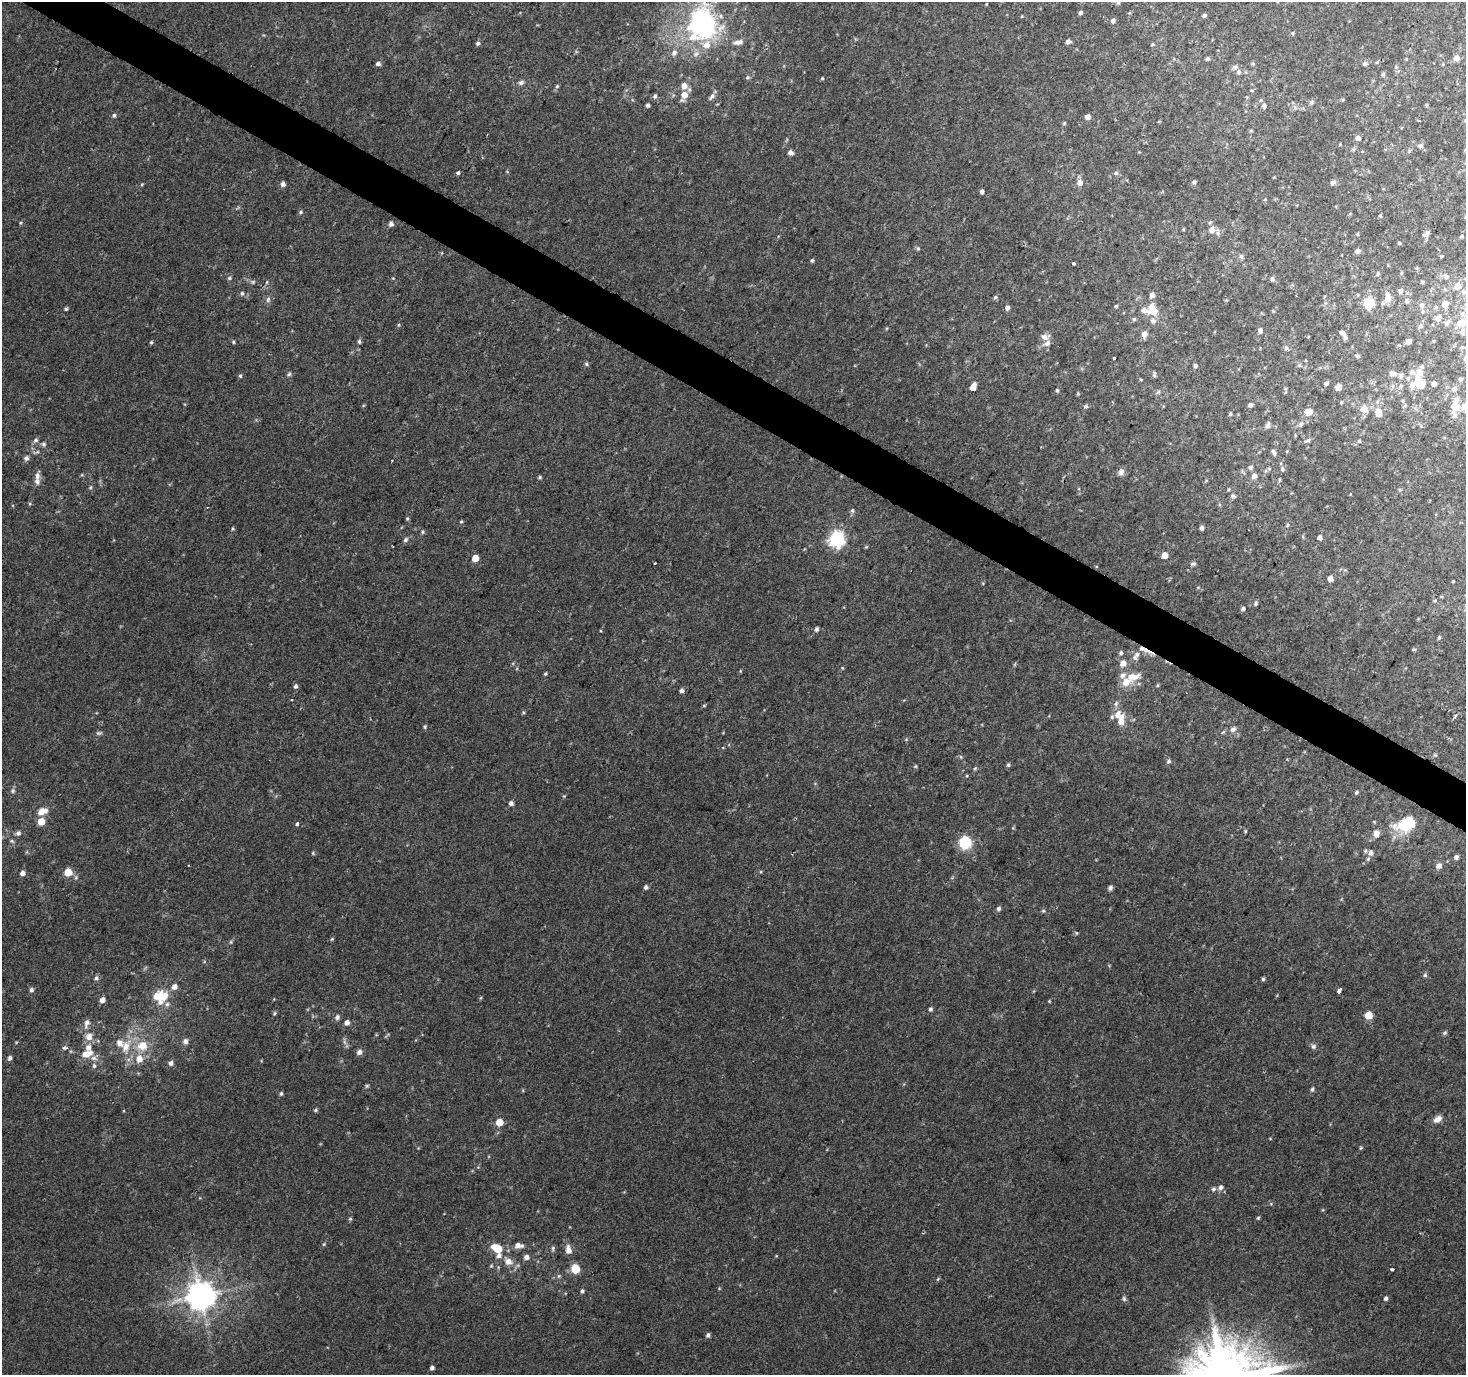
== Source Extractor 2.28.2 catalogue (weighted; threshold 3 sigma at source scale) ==
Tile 11 of 4 x 4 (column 3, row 3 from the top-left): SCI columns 2931-4394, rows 1564-2936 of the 5865 x 5939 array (HDU 1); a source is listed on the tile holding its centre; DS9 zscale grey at full resolution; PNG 1468 x 1377 px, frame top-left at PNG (2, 2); no overlay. Shown black and unused: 3% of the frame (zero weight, under 2 of 3 exposures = <1% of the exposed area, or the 3 px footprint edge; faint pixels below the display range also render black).
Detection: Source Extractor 2.28.2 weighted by HDU 2 'WHT'; one run over the whole footprint, this tile lists its part. Background 0.0226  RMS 0.0054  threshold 0.0244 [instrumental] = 3 sigma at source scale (4.5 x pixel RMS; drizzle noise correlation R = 1.50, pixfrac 1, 0.0396/0.0396 arcsec/px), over >= 5 px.
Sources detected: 307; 1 too faint to see at this stretch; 1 cosmic-ray / hot-pixel residue — not listed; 25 inside a brighter listed object's ellipse — not listed separately; the other 280 listed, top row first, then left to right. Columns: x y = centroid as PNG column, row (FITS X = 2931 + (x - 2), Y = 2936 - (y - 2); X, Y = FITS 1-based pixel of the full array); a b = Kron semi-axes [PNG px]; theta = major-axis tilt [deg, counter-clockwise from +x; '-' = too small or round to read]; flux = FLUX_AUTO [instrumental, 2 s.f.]
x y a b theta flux
1118 2 8 6 -72 1.9
1080 12 4 4 - 1.2
1204 15 5 4 - 1.3
1113 21 6 5 - 1.6
702 25 35 28 -79 94
1292 33 4 4 - 0.66
1068 41 5 4 - 1.9
738 42 13 6 10 3.4
478 43 6 5 - 1.2
1152 44 5 4 - 0.71
674 53 9 7 56 2.6
1208 58 4 4 - 1.3
1456 58 5 5 - 4.2
1377 62 5 4 - 0.66
378 63 5 5 - 1.7
1253 64 6 3 -20 0.67
1365 64 7 6 - 1.2
1443 64 4 4 - 0.46
1239 72 7 6 - 1.6
1383 74 6 5 - 0.91
747 77 6 5 - 0.98
822 78 4 4 - 0.57
521 82 8 6 23 1.7
684 85 7 7 - 4.7
557 86 5 5 - 0.8
684 95 11 7 66 6.6
655 96 6 5 - 1.3
712 96 10 6 51 2
1247 97 5 3 - 0.57
1311 102 8 5 41 1.2
648 105 4 4 - 1.1
1426 105 5 3 - 0.53
1264 106 6 5 - 1.6
114 115 6 5 - 1.2
1088 117 5 5 - 3.3
1064 123 5 4 - 0.64
1358 138 5 5 - 2.4
1340 144 4 3 - 0.44
1420 146 7 6 - 1.5
790 152 6 5 - 2.2
458 173 3 3 - 2.1
1116 173 6 5 - 1.1
1194 182 5 5 - 0.91
1333 182 8 6 19 1.6
1080 183 6 6 - 3.7
142 184 5 3 - 0.53
283 184 6 5 - 1.8
982 191 4 4 - 1.7
1265 199 4 4 - 0.55
301 212 6 4 28 0.86
1380 216 4 3 - 0.74
20 223 5 3 - 0.61
391 224 6 5 - 1.8
1212 230 7 7 - 4.3
1427 233 10 4 31 1.4
1357 234 4 4 - 0.59
1461 236 4 3 - 0.75
1399 243 4 3 - 0.68
918 248 5 5 - 0.77
1358 251 5 5 - 2.3
1442 256 4 3 - 0.48
1241 257 6 6 - 1.4
812 260 5 4 - 0.77
1073 263 3 3 - 1.6
1401 273 6 3 72 0.59
1378 274 6 4 88 0.92
1446 277 7 6 - 1.4
229 278 6 4 23 0.76
393 278 4 4 - 0.46
1272 279 5 4 - 1.3
253 282 6 5 - 0.85
267 282 5 3 - 0.57
1422 282 4 3 - 0.84
1457 286 9 8 - 4.4
1400 291 6 6 - 1.8
242 293 6 5 - 0.94
1152 295 6 5 - 2.3
1358 295 5 3 - 0.51
995 297 6 4 22 0.94
1388 298 13 8 90 5.2
268 299 8 6 86 1.5
1407 301 7 5 -79 1.1
1369 303 8 7 - 16
1445 304 7 6 - 4.8
1422 305 7 6 - 1.8
1116 306 4 3 - 0.83
1007 308 5 5 - 1.9
66 309 5 4 - 0.79
1144 310 18 8 -24 4.6
1154 311 8 8 - 6.1
1438 318 11 8 52 3.3
1134 319 5 4 - 0.85
1153 321 8 7 - 2.1
1447 322 8 6 34 1.9
1463 322 15 9 6 8.5
398 325 5 4 - 0.64
1420 326 7 5 46 1.1
1260 331 5 5 - 1.9
1462 332 9 6 86 1.9
1342 333 6 5 - 1.8
1144 334 7 6 - 3.1
1045 337 11 8 -33 2.9
359 341 6 5 - 1
1408 341 5 4 - 2.5
151 342 5 4 - 0.71
233 342 4 4 - 0.69
1286 348 6 5 - 1.4
1358 356 6 4 -17 0.97
1114 358 3 2 - 1.1
586 364 5 4 - 0.96
1195 365 5 5 - 1
1299 365 6 5 - 0.82
1419 373 12 10 59 4.7
289 374 6 5 - 1
1154 374 6 3 -89 0.97
1393 374 11 6 6 2.3
240 376 6 4 -67 0.78
1460 379 5 5 - 1.1
1326 383 5 4 - 1.3
1419 383 8 7 - 17
1434 383 4 4 - 3.2
1412 385 8 8 - 2.6
1401 386 7 6 - 1.5
973 387 7 5 61 5
1338 387 5 5 - 5
1454 389 7 7 - 2.2
1057 390 5 4 - 0.82
1078 393 6 3 73 0.58
1403 401 5 5 - 0.96
1341 402 5 3 - 0.53
1250 405 5 4 - 1.7
1086 406 5 5 - 1.2
1455 406 8 7 - 7.9
1364 409 8 7 - 6.4
1308 411 6 6 - 7.2
1379 413 11 7 -83 6.9
1230 414 5 4 - 0.9
1454 415 11 6 -66 2.5
1301 424 8 6 62 1.7
1268 425 7 6 - 1.9
36 440 7 6 - 1.6
1307 440 9 4 18 1.2
1359 441 5 5 - 0.75
44 444 7 6 - 1.2
1273 452 8 5 -62 1.4
26 458 6 6 - 1.7
1250 467 6 5 - 1.3
1282 468 7 5 -63 1.2
1269 469 5 5 - 0.76
1121 472 9 7 61 2.3
37 476 10 7 89 2.6
1254 476 7 6 - 2.5
540 477 5 4 - 0.78
90 487 6 5 - 0.75
1233 496 8 5 -27 1.3
852 510 7 5 -90 1.1
407 518 5 4 - 0.67
461 521 4 4 - 0.63
1287 525 6 4 27 0.77
233 528 6 4 90 0.67
1202 528 5 4 - 1.7
422 532 6 4 89 0.71
1320 538 5 4 - 2
836 539 7 7 - 150
406 540 6 5 - 1.3
866 547 5 4 - 0.55
1164 555 5 5 - 6.2
475 558 5 5 - 7.3
1193 564 7 5 21 1.2
1330 579 5 4 - 3.8
1453 581 4 3 - 0.45
1441 597 5 3 - 0.56
1435 600 5 4 - 0.75
1256 603 5 5 - 0.99
1243 609 5 4 - 1.2
816 629 6 5 - 1.3
1439 637 5 4 - 0.88
1142 648 24 5 -27 4.2
1414 649 5 3 - 0.61
1121 653 5 5 - 1
1137 654 8 6 43 1.8
1123 663 7 6 - 3.8
740 671 5 3 - 0.47
545 674 4 4 - 0.67
1133 676 23 10 10 7.1
296 686 6 5 - 1.4
682 691 5 5 - 1.4
1116 704 8 5 63 1.6
523 713 5 4 - 0.67
1455 716 5 3 - 1.8
1121 720 16 8 80 6.4
425 727 5 4 - 0.81
1233 729 8 6 33 2.1
99 733 9 5 7 1.2
961 757 6 3 -71 0.7
1169 761 6 5 - 1.1
1008 765 5 5 - 0.95
915 766 5 4 - 0.68
975 768 5 4 - 0.71
13 791 6 6 - 1.3
1356 793 5 4 - 0.88
564 796 4 4 - 0.55
511 803 5 5 - 1.8
42 811 12 8 21 5.4
41 822 5 5 - 9.5
297 824 4 3 - 3
1407 824 21 12 19 26
1245 831 4 4 - 0.58
18 833 6 6 - 1.8
1376 834 8 7 - 3.4
965 842 9 8 - 25
313 853 5 4 - 0.62
1371 853 8 6 89 1.6
1456 857 5 5 - 1.5
188 865 3 2 - 0.43
1439 866 6 5 - 3
68 872 5 5 - 12
22 873 5 5 - 2.2
646 887 5 4 - 1.3
1110 888 5 4 - 1.7
999 908 5 5 - 1.2
1043 911 5 4 - 0.74
1076 933 5 4 - 0.69
332 939 5 4 - 0.62
231 942 6 4 89 0.72
1425 975 5 5 - 0.95
96 978 6 6 - 1.3
1263 979 4 4 - 0.96
31 990 5 5 - 1.4
1339 990 5 3 - 3.3
164 996 22 12 71 11
102 1000 6 5 - 2.8
1049 1001 4 3 - 0.53
930 1009 5 5 - 1.1
274 1013 6 4 62 0.72
1368 1015 5 5 - 12
337 1017 6 6 - 1.7
347 1022 5 5 - 2.6
86 1023 13 7 75 3.1
1444 1033 6 5 - 1
89 1037 10 8 60 4.6
185 1041 6 6 - 2.4
126 1046 19 11 67 8.8
142 1046 13 12 - 10
1313 1046 7 7 - 1.5
64 1048 7 3 -7 0.98
359 1052 6 5 - 2.3
87 1054 14 8 18 6.5
10 1058 6 5 - 1.5
139 1059 9 8 - 5.7
171 1063 6 6 - 2.1
94 1066 7 5 -75 1.2
367 1086 6 4 44 0.75
1312 1089 6 4 72 1.2
281 1093 5 4 - 0.88
315 1110 5 4 - 0.8
1438 1119 11 8 31 3.5
499 1122 5 5 - 8.7
1361 1148 6 4 31 0.63
1220 1187 7 6 - 2
1213 1189 7 6 - 1.3
1258 1218 4 4 - 0.69
350 1219 5 5 - 0.76
324 1244 5 4 - 0.63
518 1245 11 7 -3 3.4
497 1248 12 7 -27 11
553 1248 7 5 81 0.95
568 1250 9 6 -82 3.9
526 1257 6 5 - 2.5
508 1261 11 8 -35 4.5
491 1266 5 4 - 0.61
575 1269 7 6 - 12
1392 1270 3 3 - 2.4
938 1279 6 4 45 0.63
582 1291 5 4 - 1.1
201 1296 9 9 - 870
1386 1298 5 4 - 1.4
1124 1299 7 5 -73 1.2
708 1335 5 4 - 1.4
432 1368 4 4 - 1.4
Overlapping masked pixels (flux is a lower limit): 1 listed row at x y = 1142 648
Isophote crosses this tile's border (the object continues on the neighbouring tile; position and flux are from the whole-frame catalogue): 3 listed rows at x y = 1118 2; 1457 286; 1463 322